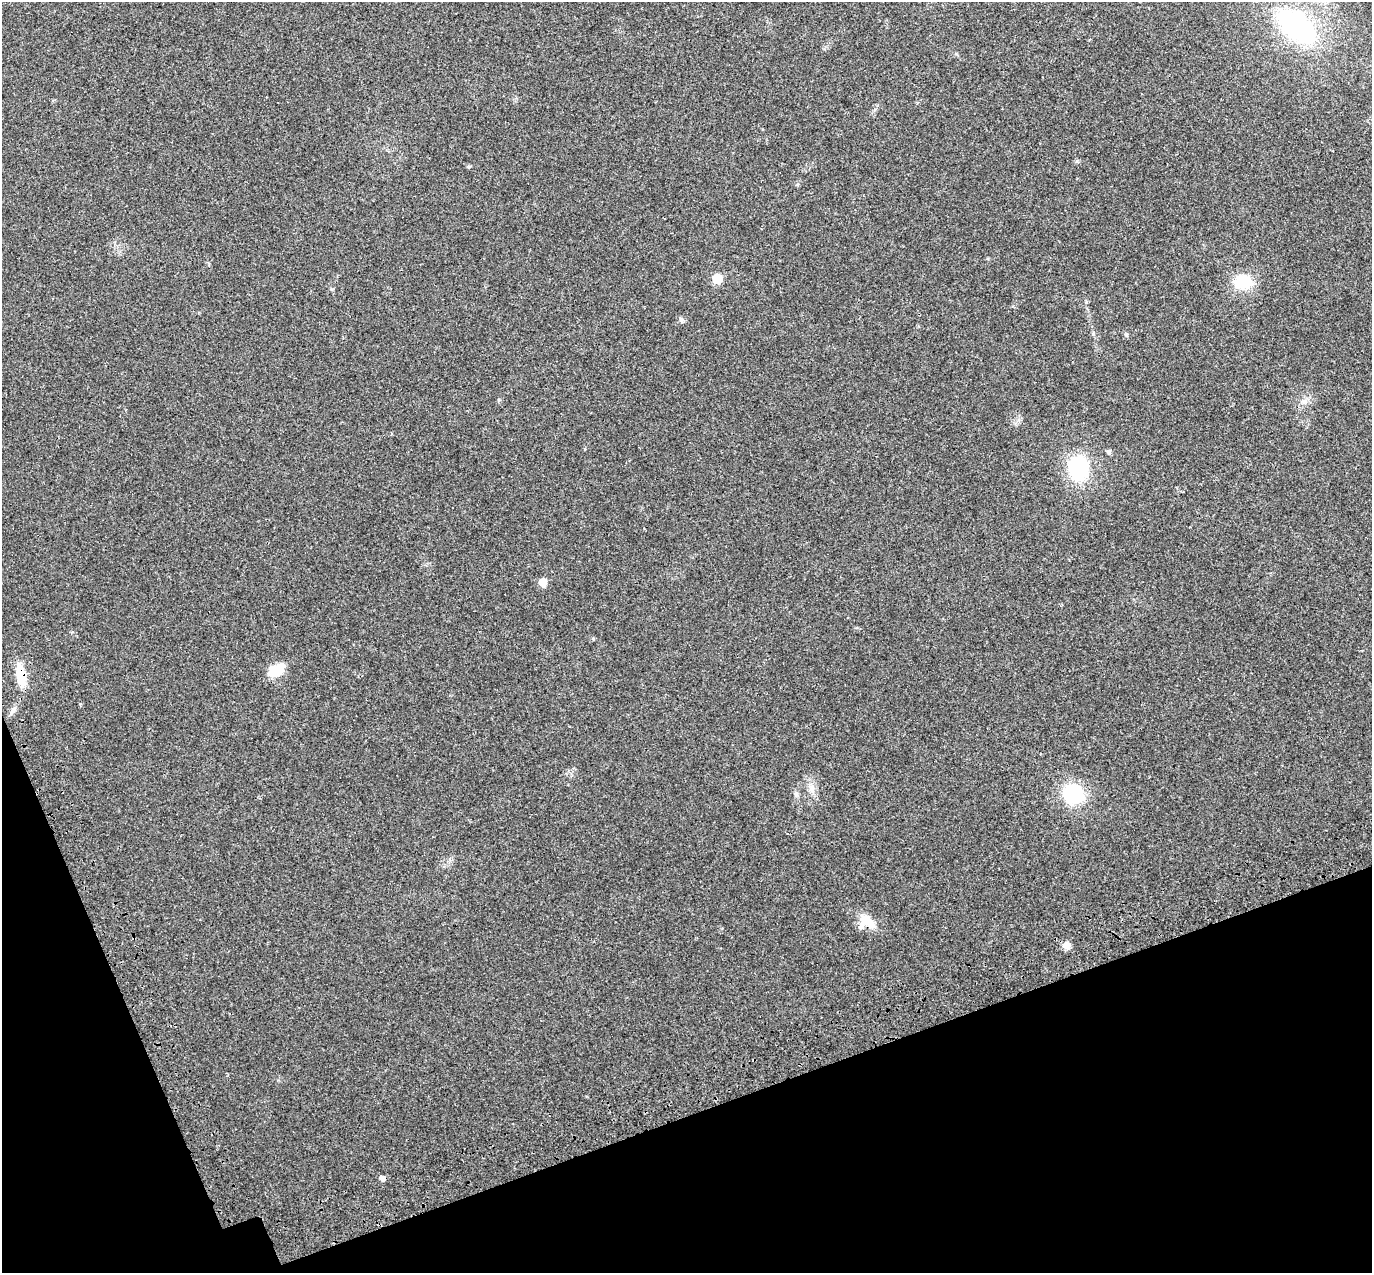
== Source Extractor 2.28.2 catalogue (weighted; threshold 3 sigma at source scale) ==
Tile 14 of 4 x 4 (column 2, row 4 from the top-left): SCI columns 1483-2852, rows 219-1489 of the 5707 x 5572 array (HDU 1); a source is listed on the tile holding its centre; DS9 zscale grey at full resolution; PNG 1374 x 1275 px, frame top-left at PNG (2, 2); no overlay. Shown black and unused: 17% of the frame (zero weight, under 3 of 4 exposures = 9% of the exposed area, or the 3 px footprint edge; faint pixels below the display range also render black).
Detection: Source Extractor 2.28.2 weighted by HDU 2 'WHT'; one run over the whole footprint, this tile lists its part. Background 0.0222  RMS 0.003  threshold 0.0135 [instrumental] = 3 sigma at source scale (4.5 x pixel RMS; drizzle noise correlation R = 1.50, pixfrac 1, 0.0396/0.0396 arcsec/px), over >= 5 px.
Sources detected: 18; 1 inside a brighter listed object's ellipse — not listed separately; the other 17 listed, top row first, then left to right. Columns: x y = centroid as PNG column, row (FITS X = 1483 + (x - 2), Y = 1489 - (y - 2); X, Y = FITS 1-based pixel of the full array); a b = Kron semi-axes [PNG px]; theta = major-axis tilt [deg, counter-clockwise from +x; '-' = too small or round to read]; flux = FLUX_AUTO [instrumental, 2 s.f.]
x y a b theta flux
1296 26 27 14 -41 81
717 279 6 6 - 12
1243 282 22 17 4 9.3
681 320 7 7 - 0.72
1109 451 7 5 36 0.54
1078 468 19 16 -83 30
542 582 6 6 - 4.6
593 639 5 5 - 0.33
276 670 18 11 35 7
21 675 24 10 -81 7.5
12 711 11 6 51 1.1
812 788 9 4 -85 0.99
796 794 6 5 - 0.58
1073 794 21 19 -32 18
867 921 20 10 -41 5.5
1067 946 10 8 -35 1.8
382 1179 5 5 - 1.4
Overlapping masked pixels (flux is a lower limit): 2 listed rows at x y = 21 675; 867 921
Isophote crosses this tile's border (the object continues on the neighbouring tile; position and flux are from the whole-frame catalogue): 1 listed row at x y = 1296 26
Unlisted compact peaks at least as high as the median listed source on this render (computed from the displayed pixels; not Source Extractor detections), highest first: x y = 1126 334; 1077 161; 1093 334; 469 167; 1086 302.